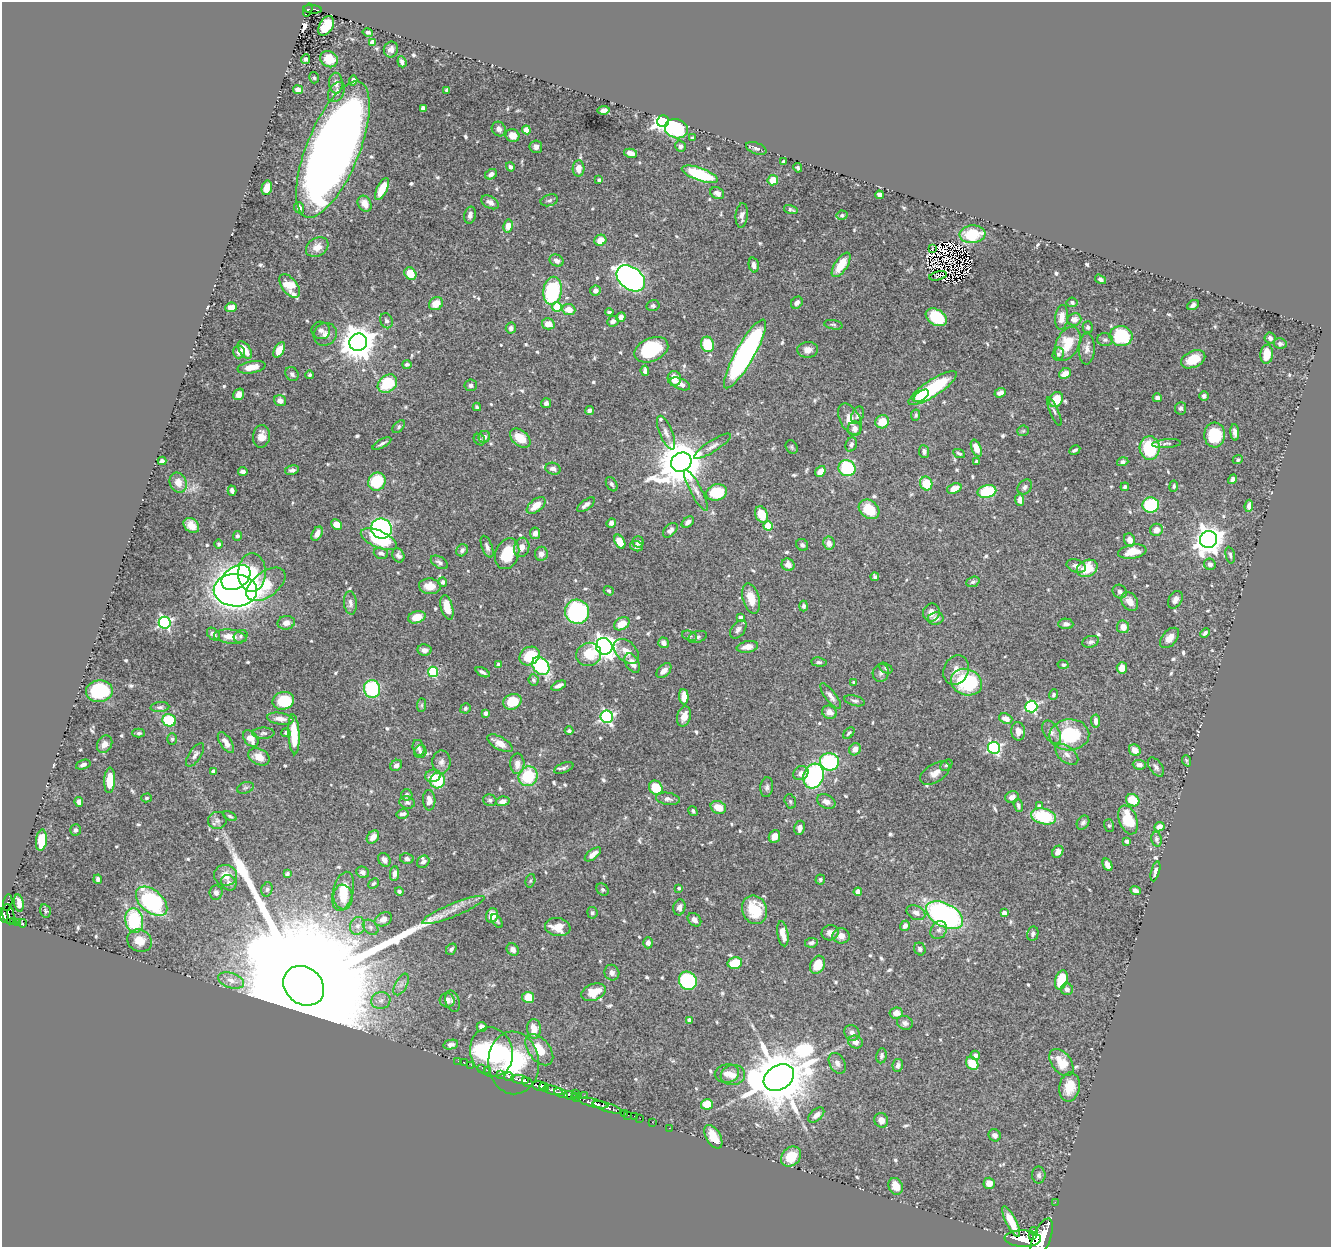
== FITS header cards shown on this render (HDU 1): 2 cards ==
NAXIS1  =                 1329
NAXIS2  =                 1245

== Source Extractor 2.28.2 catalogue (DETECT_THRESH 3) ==
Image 1329 x 1245 px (HDU 1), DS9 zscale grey, 1 PNG px = 1 image px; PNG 1333 x 1249 px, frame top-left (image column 1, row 1245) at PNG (2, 2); each listed source drawn as its Kron ellipse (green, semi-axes under 4 px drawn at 4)
Background 1.55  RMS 0.019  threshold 0.0579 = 3 sigma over >= 5 px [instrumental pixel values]
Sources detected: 681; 6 with non-positive FLUX_AUTO (blend fragments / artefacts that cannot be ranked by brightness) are neither listed nor drawn; of the other 675, the 500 brightest by FLUX_AUTO listed and drawn (175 fainter detections omitted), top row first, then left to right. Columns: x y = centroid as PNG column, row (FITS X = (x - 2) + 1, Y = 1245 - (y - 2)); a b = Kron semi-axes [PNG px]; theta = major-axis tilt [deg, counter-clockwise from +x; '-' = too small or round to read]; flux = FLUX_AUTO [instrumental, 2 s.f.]
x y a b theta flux
313 9 9 3 -5 110
308 10 7 4 70 150
326 26 10 6 60 50
368 32 5 3 - 3.2
372 42 4 4 - 12
391 49 8 7 - 6.6
305 59 5 3 - 2.3
329 59 9 8 - 25
402 62 5 4 - 4.5
314 78 6 4 -74 2.3
353 80 5 4 - 4.3
336 83 10 7 -87 6.7
298 90 5 4 - 9.3
447 90 4 4 - 3.5
336 92 11 7 57 6.7
423 108 4 4 - 5.1
604 110 6 4 9 5.4
663 121 6 6 - 700
499 129 7 6 - 6.9
676 129 11 9 -16 110
526 130 4 4 - 20
513 136 7 6 - 15
692 138 4 3 - 2.3
680 146 6 5 - 3.9
536 147 6 6 - 5.3
756 148 11 5 -21 4.2
333 149 73 26 68 1700
631 153 6 4 -12 6.6
783 162 3 3 - 3.3
510 167 5 4 - 3.5
578 168 8 6 86 12
798 168 5 4 - 2.4
491 174 6 5 - 5.9
700 174 19 6 -19 79
599 180 3 3 - 2.8
773 180 5 5 - 20
267 188 7 5 76 18
382 189 12 5 65 26
717 193 7 5 -29 5.5
879 195 4 4 - 5
549 200 9 5 16 3.8
490 202 9 6 -31 6.6
365 204 8 6 -61 15
299 208 6 5 - 6.7
791 210 7 4 -18 2.7
470 215 8 6 77 5.1
742 215 12 6 84 6.2
842 215 5 4 - 2.5
508 226 6 5 - 11
972 234 13 9 5 58
600 240 6 5 - 16
317 247 12 9 31 10
932 248 3 2 - 2.7
557 261 7 5 -28 6.9
754 265 7 5 -77 6.1
841 265 14 6 57 29
410 274 7 5 -50 27
938 276 9 3 13 4
631 278 16 11 -37 550
1100 279 6 4 -32 3.7
290 286 14 7 -53 36
553 291 14 9 80 110
595 291 5 5 - 6.2
1072 302 5 4 - 2.8
797 303 6 5 - 5.2
436 304 7 6 - 16
1193 305 6 4 32 4.3
653 306 6 5 - 3.1
231 307 6 5 - 8.5
557 307 5 4 - 54
569 309 6 5 - 16
609 312 4 3 - 2.2
621 317 5 4 - 6.1
936 317 11 7 -32 69
1062 317 12 6 84 12
1074 319 7 6 - 8.4
386 321 8 6 -67 4
613 321 6 5 - 5
548 324 6 5 - 14
833 325 9 4 -11 2.6
1088 327 6 5 - 3.2
511 328 5 5 - 4.2
321 330 9 8 - 5.5
325 334 12 11 - 10
1121 336 11 10 - 85
1270 338 6 5 - 4
1105 340 8 6 -2 3.6
358 342 9 8 - 2900
708 344 8 6 -73 45
1068 344 18 11 63 37
1280 344 7 5 -13 3.1
1087 349 15 8 87 7.8
245 350 10 5 -55 17
279 350 8 5 61 17
651 350 18 11 24 72
808 350 10 8 3 8.5
239 352 6 6 - 5.4
745 354 39 9 60 370
1058 354 6 5 - 4.1
1267 354 9 6 85 21
1193 359 13 8 25 28
407 365 4 4 - 2.9
251 367 14 6 10 17
645 371 5 4 - 6.7
292 374 7 6 - 4.3
1065 374 6 5 - 12
310 375 4 4 - 2.4
674 378 7 6 - 16
387 384 11 8 38 60
680 384 10 5 -22 6.9
471 385 6 6 - 3.7
933 388 28 8 33 120
1000 393 6 4 21 6.4
239 394 6 5 - 9.4
921 396 9 4 34 19
1204 396 5 5 - 3.3
1157 398 4 4 - 4.9
1056 400 8 6 59 29
280 401 6 5 - 9.2
546 403 5 5 - 4
477 407 4 3 - 2.5
1180 408 6 5 - 3.7
589 411 4 4 - 4.5
1054 411 15 4 -66 3.7
857 415 9 5 68 4
916 415 6 4 81 2.2
850 419 17 10 -61 16
882 422 7 6 - 22
399 427 7 5 47 2.5
855 429 7 6 - 8.5
1023 431 6 5 - 2.3
1235 432 8 4 -85 5.9
666 433 18 6 -67 7.9
1215 435 12 10 86 53
261 436 11 8 81 12
484 437 6 5 - 4.7
520 438 12 7 -40 22
479 440 6 5 - 2.8
382 443 10 4 28 4
851 444 7 5 68 3.3
1166 444 14 4 5 3.6
712 446 21 5 33 7.3
792 447 7 5 -59 2.3
976 448 9 4 -68 14
1150 448 12 10 -87 85
1075 450 6 3 29 3.1
924 451 6 5 - 3.9
959 453 6 3 -26 2.7
1238 460 5 4 - 2.7
162 461 4 4 - 3.3
976 461 3 3 - 2.2
681 462 10 9 - 5900
1123 462 6 4 16 2.9
847 468 8 8 - 97
553 469 8 6 -17 5.8
292 470 7 5 11 4.8
243 471 5 4 - 5
820 471 6 4 50 12
1233 479 5 4 - 4.3
178 482 10 8 -67 11
377 482 9 8 - 60
926 483 7 6 - 37
612 484 8 5 -59 3.1
1174 486 6 4 81 2.3
1025 487 8 6 48 4.3
1125 487 4 4 - 2.8
954 488 7 5 20 13
696 490 23 5 -62 9.1
232 491 5 4 - 5
987 491 9 6 12 68
717 492 10 8 16 45
1020 500 6 4 -87 7.8
536 505 11 6 39 15
586 505 10 5 36 5.7
1151 505 8 7 - 90
1249 506 6 4 83 6
869 509 11 8 -39 32
762 515 8 6 -67 29
688 522 7 4 39 5
611 523 5 4 - 4.1
336 524 5 5 - 18
191 525 8 6 -42 12
768 526 5 4 - 43
381 529 10 9 - 260
670 530 9 5 45 4.8
1156 530 6 6 - 11
535 533 6 5 - 6.7
317 534 7 5 60 9.6
237 536 5 4 - 3.2
379 539 19 8 -23 67
1208 539 9 8 - 1600
1130 540 7 5 -69 8.9
620 542 7 5 -62 22
638 542 6 5 - 3.7
829 543 6 5 - 8.1
219 544 4 4 - 2.4
802 545 6 5 - 3.1
637 546 6 5 - 4.3
487 547 11 5 -69 4.9
522 547 10 7 73 9.8
462 550 6 5 - 4
1132 552 14 7 10 21
381 553 7 5 -19 3.7
507 554 16 11 68 40
541 554 7 6 - 7.6
398 555 7 5 -66 4.7
1230 555 8 4 -79 2.7
439 562 9 5 -31 4.1
1210 564 6 5 - 5.2
788 565 6 6 - 7.5
1076 566 10 6 -17 6.4
1087 568 11 8 26 34
252 573 19 14 89 57
236 577 16 10 33 390
875 577 4 4 - 3.3
443 582 4 4 - 4.5
973 582 7 5 20 2.8
266 584 22 12 37 65
430 586 11 8 -5 17
235 590 22 16 -3 990
609 591 5 4 - 2.4
1120 592 7 6 - 4.5
751 599 15 8 -74 19
1175 600 9 6 61 5.9
1130 601 10 7 -54 13
350 603 12 6 -85 5.3
804 606 5 4 - 3
447 607 12 6 -76 21
577 612 12 12 - 210
931 613 9 8 - 10
417 617 9 6 16 19
740 617 4 4 - 7.9
936 618 8 6 9 6.2
165 623 6 6 - 240
286 623 9 6 12 8.1
622 624 8 6 30 20
1066 624 7 5 -1 4.7
1123 627 6 6 - 10
738 629 10 6 52 4.8
1205 633 5 4 - 3.4
213 634 7 5 -42 4.3
241 636 7 6 - 3.1
689 636 8 4 -19 2.5
230 637 16 7 -6 16
697 637 10 5 18 4
1170 638 12 7 48 11
1091 642 8 5 16 3.6
663 643 5 5 - 7.4
604 646 8 8 - 810
747 647 11 5 11 11
424 650 7 5 -9 6.3
626 651 15 9 -44 16
589 654 13 11 25 35
530 656 11 8 33 49
819 662 7 4 -6 2.7
632 663 10 6 -60 11
499 664 4 3 - 5.2
1063 665 5 4 - 2.6
541 666 10 7 -51 150
886 668 7 4 -27 2.4
1122 668 5 5 - 15
956 670 15 12 64 14
664 671 9 5 43 9.8
433 672 5 5 - 95
483 672 7 3 -27 3.9
881 673 9 8 - 4.7
533 680 6 5 - 2.9
854 682 4 3 - 3.3
966 682 16 13 -21 110
559 686 8 4 27 6
372 689 9 8 - 93
99 691 13 11 7 81
1053 695 5 4 - 2.3
831 696 15 5 -53 6.4
684 697 8 4 -87 15
283 701 11 8 15 48
855 701 10 5 -15 3.4
512 702 9 7 25 37
422 705 7 4 89 2.3
160 707 9 5 4 3.2
1031 707 6 6 - 180
465 708 5 5 - 2.4
829 712 7 6 - 7.7
486 713 4 4 - 6.4
684 716 10 6 74 12
607 717 6 6 - 250
1006 718 7 5 -22 12
280 719 13 6 -8 10
169 720 7 6 - 52
1096 721 6 4 -84 6.3
569 731 4 4 - 2.6
1018 731 9 7 -82 11
1052 732 13 7 -57 7.8
139 733 6 4 1 2.5
263 733 11 5 0 3.3
286 733 5 4 - 2.8
849 733 7 4 46 2.6
294 734 20 5 -87 45
1069 735 20 15 3 81
172 739 5 5 - 2.4
251 739 9 6 -52 13
226 743 12 5 -57 9.6
500 743 14 6 -30 15
105 744 9 7 61 8.3
418 748 8 5 -76 5.4
994 748 6 6 - 210
855 749 6 5 - 8.6
1135 750 6 5 - 13
420 752 6 6 - 3.5
1067 754 13 7 -40 7.8
195 755 13 6 56 5.4
259 757 11 8 -26 15
1187 761 6 3 -67 2.6
441 762 11 9 -88 6.8
829 762 9 8 - 130
517 764 10 7 88 11
83 765 7 4 19 4.6
396 765 6 5 - 6.2
946 765 7 4 38 2.3
1139 765 6 5 - 5.8
1156 767 11 6 -54 5.1
564 768 10 5 22 3.8
213 772 4 4 - 7.4
801 773 8 7 - 7.5
935 773 16 9 32 11
433 776 8 6 13 11
528 776 10 9 - 61
813 776 12 10 71 190
110 780 13 5 87 27
438 781 8 7 - 47
767 787 10 6 82 4
245 788 9 5 18 2.6
656 788 7 6 - 35
407 795 5 5 - 4.4
1012 797 7 5 20 6.7
146 798 5 4 - 2.2
668 799 12 6 -9 5.6
429 800 10 6 -86 8.5
490 800 7 5 -18 3
1133 800 7 6 - 31
503 801 7 4 11 7.3
790 801 7 5 -74 2.2
79 802 5 4 - 7.2
407 802 8 6 -16 3.8
826 802 10 6 -26 6.2
1018 806 7 4 -73 2.9
1039 806 4 4 - 5.1
718 807 8 6 -25 16
693 811 5 4 - 2.4
403 814 6 4 13 4.6
230 816 7 4 -25 2.2
1043 816 13 7 -15 71
1128 820 15 9 -71 43
217 821 9 8 - 5.3
1083 823 7 5 56 3.9
1109 825 6 5 - 2.2
1159 827 5 4 - 8.2
800 828 7 5 80 5.8
75 830 6 5 - 3.7
774 836 6 5 - 9.2
373 837 7 5 48 10
1157 839 7 5 -77 2.9
41 840 10 5 83 32
1127 841 4 3 - 4.7
1058 852 6 5 - 7
593 854 9 4 38 7.9
407 859 7 5 -13 3.7
384 860 7 5 -55 5.9
423 862 6 5 - 4
1107 865 6 4 -65 8.5
1155 871 10 4 75 5.9
363 872 6 5 - 5.1
394 873 7 4 85 5.9
287 874 4 3 - 2.2
226 875 11 10 - 16
98 879 4 3 - 3.9
820 879 5 5 - 2.4
530 881 7 4 73 2.3
229 883 8 7 - 5.3
373 884 6 4 43 2.3
679 888 4 4 - 2.3
267 889 7 5 74 2.4
603 889 7 5 -45 3.1
1135 890 5 4 - 4.8
343 891 20 10 75 34
399 891 4 3 - 2.7
858 892 4 4 - 15
216 893 7 6 - 6.2
343 897 12 9 -82 19
152 901 18 11 -41 160
8 903 8 4 81 76
19 903 9 4 -81 8.4
679 907 8 6 75 6.4
453 910 33 6 22 16
755 910 14 12 -68 44
45 911 7 5 -77 2.3
592 913 5 5 - 2.9
916 913 10 6 -27 6.5
1004 913 4 4 - 6.7
8 914 10 6 -78 450
4 915 7 3 -77 620
492 915 7 5 75 16
945 915 20 11 -28 280
383 919 9 6 26 9.5
134 920 12 9 -81 87
694 920 8 5 -45 4.9
14 921 3 3 - 180
497 921 8 4 -54 2.4
18 923 3 3 - 180
22 923 4 3 - 130
358 926 9 7 73 7.5
905 926 5 4 - 5
371 927 9 6 -42 4.3
558 927 13 9 -9 19
939 930 9 7 59 5.4
830 933 8 7 - 6.8
783 934 13 5 -80 13
1033 934 7 5 77 3.3
841 936 8 7 - 7.9
140 941 13 11 -28 16
648 943 5 5 - 6.2
811 943 6 4 10 4.2
451 949 6 4 50 3.3
920 949 7 5 -58 3.9
513 950 6 5 - 6.3
735 963 7 5 13 39
817 965 9 7 63 22
612 973 8 7 - 5.4
231 980 13 7 -18 10
1061 980 10 6 74 45
688 981 9 8 - 110
401 984 12 6 62 6.5
304 986 22 18 -41 160000
1067 989 6 6 - 5.3
593 992 13 8 20 27
528 997 6 5 - 27
381 1000 9 8 - 8
447 1000 7 7 - 7.6
453 1001 11 7 -74 4.5
896 1013 6 5 - 10
689 1020 4 3 - 5.7
905 1023 8 6 -23 4.5
482 1027 5 4 - 6.9
534 1029 10 7 -89 16
852 1033 8 7 - 5.9
855 1042 7 6 - 8
451 1045 7 4 12 4.1
539 1050 18 10 -52 24
491 1052 25 21 -73 470
975 1055 5 4 - 5.7
881 1056 7 5 82 3.5
458 1061 2 2 - 11
1061 1062 15 9 -52 28
464 1063 2 2 - 9.5
514 1063 31 25 -85 410
837 1063 11 7 -61 6.1
972 1063 7 5 -52 31
471 1065 2 2 - 17
898 1065 6 5 - 5.1
482 1068 2 2 - 21
487 1070 2 2 - 15
727 1073 12 9 10 10
501 1074 3 2 - 230
733 1075 12 10 9 11
509 1077 5 3 - 310
779 1078 16 12 33 11000
520 1080 9 4 -9 2000
527 1082 5 3 - 690
539 1086 7 4 -10 2900
544 1087 5 4 - 1800
1069 1087 14 10 80 24
553 1090 10 4 -14 750
561 1093 7 3 -22 610
575 1093 2 2 - 280
584 1095 2 2 - 38
570 1096 6 3 -16 670
576 1097 5 3 - 230
594 1103 15 3 -13 2600
707 1104 6 5 - 24
607 1107 15 4 -18 1700
624 1113 2 2 - 22
628 1115 2 2 - 17
816 1115 9 5 42 8
634 1116 2 2 - 24
640 1118 2 2 - 19
881 1120 7 7 - 10
652 1122 2 2 - 10
669 1128 2 2 - 13
995 1135 6 5 - 5.1
713 1137 13 7 -59 18
791 1157 11 8 47 34
1039 1175 8 7 - 4
989 1183 5 5 - 11
896 1186 8 7 - 17
1055 1202 2 2 - 17
1011 1222 17 5 -63 23
1034 1231 4 3 - 440
1032 1235 4 3 - 470
1042 1238 21 8 69 7700
1023 1239 18 8 -3 7000
At the frame edge (FLAGS 8, measured only in part): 2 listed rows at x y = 4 915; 1042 1238
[175 fainter detections neither listed nor drawn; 6 non-positive-flux detections neither listed nor drawn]